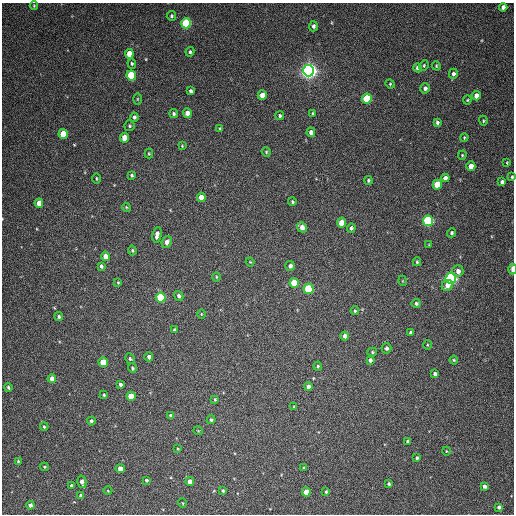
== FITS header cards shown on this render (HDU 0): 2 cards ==
NAXIS1  =                  512 / Axis length
NAXIS2  =                  512 / Axis length

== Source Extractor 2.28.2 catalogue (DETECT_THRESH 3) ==
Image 512 x 512 px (HDU 0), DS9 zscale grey, 1 PNG px = 1 image px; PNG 516 x 516 px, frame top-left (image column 1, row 512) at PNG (2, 3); each listed source drawn as its Kron ellipse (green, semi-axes under 4 px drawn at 4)
Background 80.4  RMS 9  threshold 27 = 3 sigma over >= 5 px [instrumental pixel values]
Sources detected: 130; all 130 listed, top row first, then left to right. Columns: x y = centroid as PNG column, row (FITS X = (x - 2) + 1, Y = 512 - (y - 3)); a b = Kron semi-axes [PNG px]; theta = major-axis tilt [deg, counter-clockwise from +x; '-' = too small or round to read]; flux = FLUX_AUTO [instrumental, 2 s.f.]
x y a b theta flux
34 6 4 3 - 540
503 7 4 4 - 2800
171 16 5 5 - 960
186 23 5 5 - 50000
313 26 5 4 - 1400
190 52 5 4 - 1000
129 54 5 4 - 9000
132 63 5 4 - 920
424 65 5 4 - 660
436 66 5 3 - 730
417 68 4 4 - 1700
309 71 6 5 - 380000
453 74 5 4 - 1600
131 75 5 4 - 32000
390 84 5 4 - 660
425 88 5 4 - 1700
191 91 4 3 - 1500
262 95 5 4 - 5300
476 96 4 4 - 4600
137 99 6 4 89 630
367 99 5 5 - 31000
467 100 4 4 - 650
187 113 5 4 - 5300
313 113 3 3 - 790
174 114 4 4 - 1100
280 116 4 4 - 940
134 117 4 4 - 1500
483 121 5 4 - 690
437 123 4 4 - 1200
129 126 5 5 - 920
220 129 4 3 - 950
311 132 5 4 - 2500
63 134 5 4 - 16000
125 138 5 4 - 10000
464 138 4 3 - 670
182 146 3 3 - 530
266 152 5 4 - 720
149 154 5 4 - 690
462 155 5 3 - 620
507 163 4 3 - 640
471 166 4 4 - 6000
132 175 4 4 - 870
512 177 3 3 - 700
96 178 5 3 - 630
445 178 4 4 - 3500
368 180 4 4 - 880
502 182 4 4 - 1600
437 185 5 4 - 18000
201 197 4 4 - 8300
292 202 4 4 - 820
39 203 4 4 - 6800
126 207 4 3 - 590
428 221 5 5 - 81000
342 222 5 4 - 10000
302 227 5 4 - 3800
351 228 5 4 - 1100
452 233 5 4 - 1100
157 235 8 4 79 3500
167 242 6 5 - 2800
429 245 4 3 - 550
132 250 5 4 - 840
105 256 4 4 - 5800
250 262 4 3 - 480
417 262 4 3 - 720
101 266 4 3 - 1200
290 266 5 5 - 1900
512 269 5 2 - 4500
458 271 6 5 - 3200
216 277 5 3 - 590
451 278 5 5 - 130000
403 281 5 3 - 420
118 282 4 4 - 660
294 283 5 4 - 18000
447 285 6 5 - 4200
309 289 5 5 - 40000
179 296 5 4 - 1600
161 297 5 5 - 41000
416 303 4 4 - 1300
355 311 4 4 - 840
201 314 5 3 - 480
59 317 4 4 - 1100
174 330 4 3 - 930
411 332 3 3 - 1100
345 336 4 4 - 2900
427 345 5 3 - 560
386 348 5 5 - 1600
372 352 5 4 - 770
149 357 4 4 - 1900
130 359 5 4 - 1200
370 360 4 4 - 1500
454 360 4 4 - 720
103 362 5 4 - 16000
318 366 4 3 - 730
132 368 5 4 - 850
435 374 4 4 - 1800
52 379 4 4 - 4700
120 384 4 3 - 1300
8 387 4 4 - 970
308 387 4 4 - 3000
104 395 4 3 - 740
131 396 4 4 - 11000
215 399 3 2 - 650
294 407 3 2 - 550
171 416 4 4 - 2200
211 420 4 4 - 1100
91 421 4 4 - 1400
44 427 4 3 - 640
198 431 5 3 - 470
407 441 3 3 - 990
178 449 3 2 - 490
446 451 4 3 - 490
417 458 3 3 - 960
18 461 3 3 - 690
44 467 4 3 - 620
120 468 5 4 - 4200
304 468 4 3 - 850
146 480 3 3 - 1000
82 482 6 4 -76 2600
190 482 4 4 - 5600
389 484 3 3 - 960
71 486 3 3 - 1200
485 486 4 3 - 2000
108 491 4 3 - 460
223 491 4 3 - 840
306 492 4 4 - 7600
326 492 4 3 - 980
81 495 4 4 - 1100
182 503 5 3 - 470
30 505 4 4 - 3100
499 507 4 4 - 1600
At the frame edge (FLAGS 8, measured only in part): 2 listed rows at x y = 512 177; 512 269